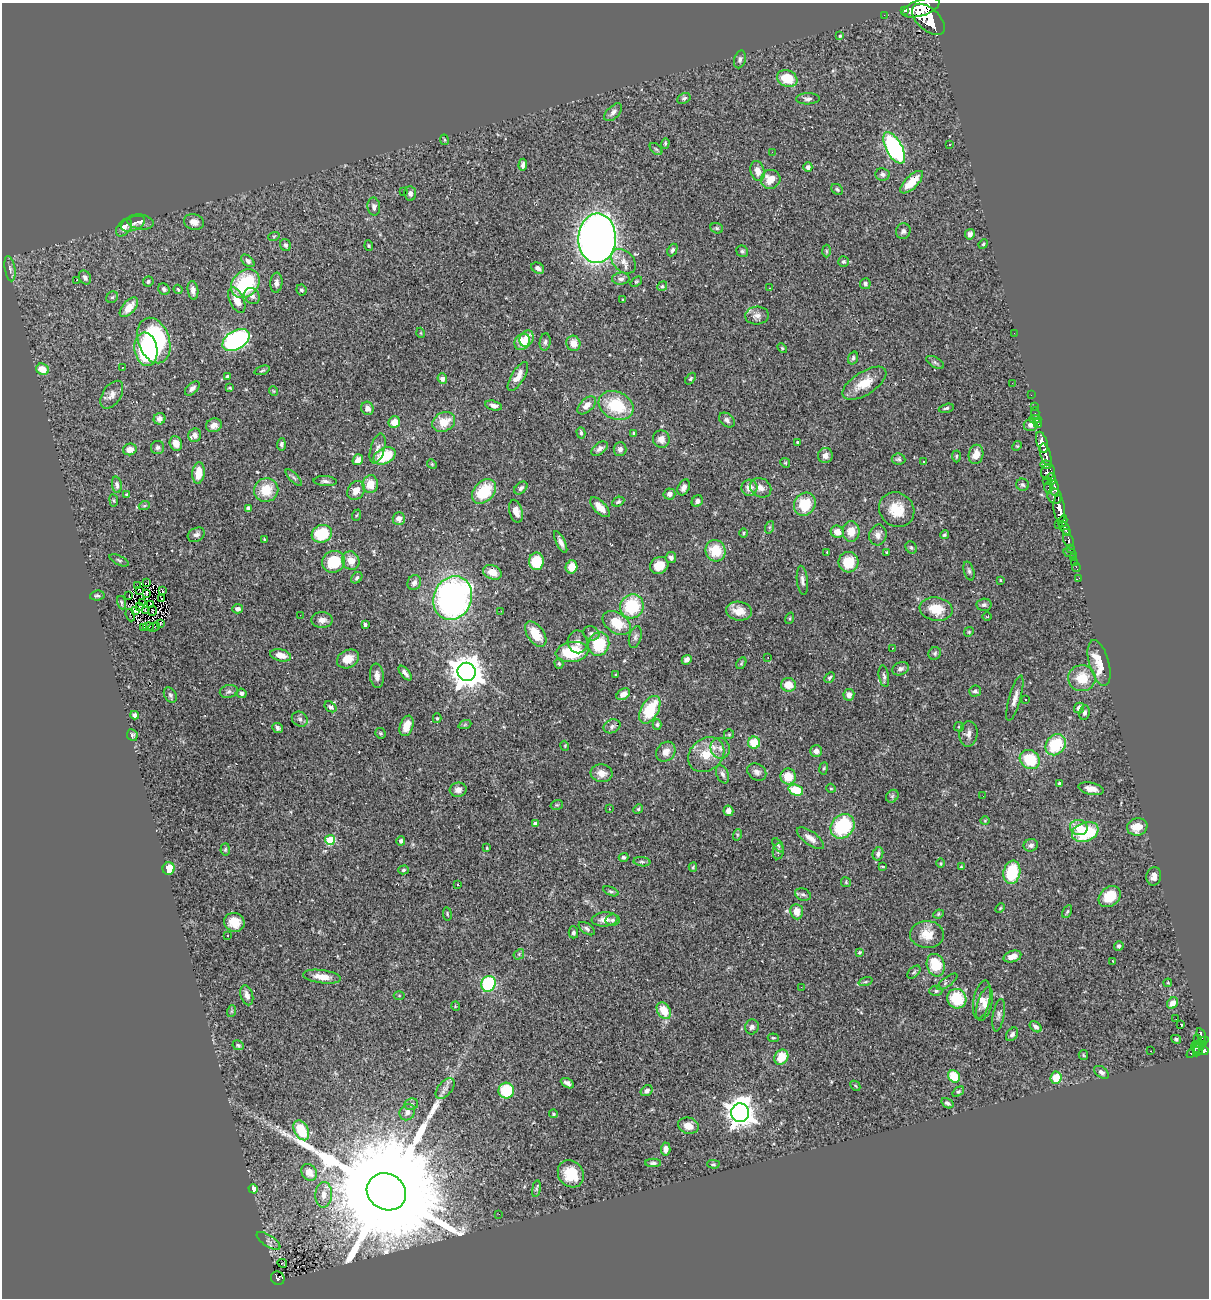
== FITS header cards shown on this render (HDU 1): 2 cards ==
NAXIS1  =                 1207
NAXIS2  =                 1296

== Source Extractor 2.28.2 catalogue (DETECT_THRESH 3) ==
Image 1207 x 1296 px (HDU 1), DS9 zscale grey, 1 PNG px = 1 image px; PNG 1211 x 1300 px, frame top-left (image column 1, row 1296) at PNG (2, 3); each listed source drawn as its Kron ellipse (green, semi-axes under 4 px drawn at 4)
Background 0.949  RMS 0.043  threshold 0.128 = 3 sigma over >= 5 px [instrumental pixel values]
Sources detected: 426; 1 with non-positive FLUX_AUTO (blend fragments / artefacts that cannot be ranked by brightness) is neither listed nor drawn; the other 425 listed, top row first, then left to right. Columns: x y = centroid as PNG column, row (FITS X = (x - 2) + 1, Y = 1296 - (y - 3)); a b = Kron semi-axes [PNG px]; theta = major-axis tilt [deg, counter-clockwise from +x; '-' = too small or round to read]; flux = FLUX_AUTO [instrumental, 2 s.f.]
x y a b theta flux
921 8 19 8 19 4500
905 10 3 3 - 18
884 15 2 2 - 10
928 19 20 11 -42 5400
840 36 4 3 - 4
740 59 9 5 75 8.1
787 79 10 8 -21 76
684 98 7 5 29 6.7
808 99 11 5 2 9
613 112 11 6 45 11
444 140 5 3 - 2.8
665 143 5 4 - 3.6
950 144 3 2 - 2
894 148 17 8 -61 480
656 149 7 4 -44 4.5
772 152 2 2 - 22
523 165 6 3 85 7.3
808 167 5 4 - 8.5
758 171 10 7 -74 24
883 174 7 6 - 9.2
770 179 10 9 - 43
912 182 15 6 44 65
837 189 6 5 - 4.4
404 192 2 2 - 2.5
410 193 7 6 - 9.6
374 206 9 6 -80 9.6
140 222 13 7 -8 12
194 222 10 7 -12 20
133 224 13 7 20 12
124 228 10 6 52 16
717 228 6 5 - 5.1
903 231 8 7 - 8.5
970 234 5 5 - 9.7
274 236 6 3 18 2.8
597 238 25 19 88 2600
983 244 5 4 - 3.7
285 245 6 5 - 7.2
369 246 5 3 - 3
672 250 7 4 64 6.8
742 251 6 5 - 5.8
826 251 6 4 -89 3.8
248 261 8 5 -42 9
623 261 14 10 -44 25
843 261 5 5 - 5.2
538 268 7 5 -30 9.5
10 269 13 5 -81 9.4
85 277 7 5 -60 8.3
621 279 9 6 4 9.9
77 280 3 2 - 5.7
148 281 5 5 - 5.4
636 282 6 4 39 3.8
276 283 10 6 84 12
245 284 16 12 43 210
865 284 5 5 - 8
662 286 5 4 - 4.6
769 288 3 2 - 1.7
164 289 6 5 - 7.7
178 289 5 3 - 3.3
193 290 9 5 -82 14
301 290 5 5 - 5.9
252 296 9 7 -50 11
112 297 6 5 - 5.3
237 300 13 7 -66 37
623 300 3 2 - 2.6
129 307 12 6 48 35
757 316 12 9 4 17
421 333 5 3 - 2.4
1014 333 2 2 - 71
527 338 8 6 62 16
154 340 23 15 -71 400
236 340 15 9 31 540
522 342 9 7 53 80
545 342 8 5 83 7.9
573 343 8 7 - 29
782 348 6 3 -46 3
146 349 17 11 -82 370
853 358 6 4 72 5.9
935 362 10 5 -30 6.3
122 367 3 2 - 4.3
42 369 6 5 - 39
262 370 8 4 19 4
518 376 16 6 59 28
228 377 4 3 - 10
442 379 5 4 - 12
690 379 6 4 55 4.4
864 383 25 11 32 61
1012 383 2 2 - 1.7
192 388 9 5 42 9.6
230 388 4 3 - 3.1
273 391 5 3 - 2.4
112 395 15 9 57 19
1031 395 2 2 - 13
587 405 11 6 44 24
616 405 18 13 -26 120
494 406 9 4 -13 11
1034 406 4 3 - 16
367 408 7 6 - 20
946 408 7 3 14 5.3
1035 413 6 2 -90 14
160 419 6 5 - 15
1035 419 6 2 -1 30
727 420 9 6 -39 9.1
394 422 6 5 - 34
444 422 12 9 28 53
1038 423 4 3 - 31
214 425 8 6 19 15
1030 425 7 6 - 12
581 433 6 4 -73 5.5
634 433 4 4 - 6.3
195 435 7 6 - 14
661 439 9 8 - 19
798 442 3 3 - 5.8
1042 442 11 5 -73 1200
176 443 7 6 - 22
281 444 6 4 84 6.6
1017 446 5 4 - 3.2
157 447 6 6 - 6.9
130 449 7 6 - 26
378 449 15 7 73 17
600 449 9 5 36 10
620 449 7 6 - 10
976 454 10 7 78 36
1046 455 11 5 -75 1200
384 456 12 8 26 93
825 456 7 7 - 14
956 456 6 4 -86 3.8
898 459 7 5 -5 6.2
358 460 6 5 - 18
923 462 3 3 - 22
785 463 5 4 - 3.8
432 464 5 4 - 3
1046 465 5 4 - 240
1048 472 8 7 - 620
199 473 11 6 83 48
294 477 10 4 -45 6.1
1052 479 6 4 -84 480
325 481 12 5 -4 8.4
1046 481 2 2 - 17
370 484 9 7 79 42
117 485 8 5 -83 7.9
1023 485 6 6 - 6.2
684 487 8 5 66 13
1049 487 6 4 -88 110
521 488 7 5 42 8
749 488 8 8 - 25
761 488 11 9 -30 21
1054 488 8 4 -88 390
266 490 12 11 - 64
356 490 10 8 55 26
484 491 14 10 47 110
669 494 6 5 - 11
127 495 4 3 - 4.2
1055 496 8 7 - 810
114 500 6 3 -81 3.3
697 501 6 5 - 8.7
618 502 6 4 27 5.3
805 504 12 10 54 93
144 506 6 3 19 3
600 507 12 6 -46 26
248 508 4 3 - 5.6
1059 509 14 5 -84 2000
897 510 18 16 -41 68
516 511 12 6 -75 26
357 515 6 3 69 3.5
399 519 6 6 - 15
1063 521 6 4 80 500
1058 524 2 2 - 9.1
770 527 6 4 71 4.3
1065 528 7 4 -55 630
837 532 6 6 - 35
851 532 10 8 -90 42
1067 532 4 3 - 290
744 533 5 3 - 3
322 534 10 8 20 110
196 535 9 6 29 12
878 535 10 8 75 18
944 535 4 3 - 4
265 539 3 2 - 2.4
1068 540 7 5 -64 270
561 542 12 4 -64 14
911 547 6 5 - 5.5
1071 549 3 3 - 130
715 551 11 10 - 80
827 552 3 3 - 5.8
887 552 3 3 - 3.5
1070 553 7 2 -14 16
671 558 5 5 - 11
1073 558 3 3 - 47
119 560 10 4 -26 5.3
351 561 9 8 - 30
536 561 9 7 87 86
334 562 12 10 29 90
848 562 10 10 - 70
1075 562 2 2 - 7.8
659 565 10 8 34 41
571 567 6 6 - 36
1076 568 4 2 - 14
969 571 10 5 -73 7.5
492 572 9 7 -22 33
357 578 6 4 45 5.4
1079 578 4 2 - 9.3
802 580 15 5 -84 12
1000 580 4 2 - 2.4
146 583 4 2 - 2.2
414 583 7 6 - 10
138 586 3 3 - 0.52
140 590 3 2 - 1.3
162 590 3 2 - 3.3
146 593 3 2 - 4.8
97 595 7 5 5 5.7
129 596 3 2 - 5.9
162 598 2 2 - 0.02
453 598 22 19 68 970
121 603 7 3 -76 4.1
142 603 2 2 - 1.6
151 605 3 2 - 1.9
984 605 7 6 - 7.7
139 606 3 2 - 2.4
632 606 12 11 - 150
238 609 5 4 - 8.1
936 609 16 12 -9 64
136 610 4 2 - 1.8
146 611 4 2 - 2
152 611 5 2 - 3.8
501 611 2 2 - 1.5
739 611 13 9 -8 36
130 615 6 2 -69 2.5
300 615 3 2 - 2.9
987 617 5 3 - 2.1
790 618 6 4 72 3.4
322 620 10 8 1 18
160 623 4 2 - 3.5
617 623 15 10 -33 75
365 625 4 3 - 6.3
144 627 4 2 - 3.8
148 627 5 3 - 1.5
154 627 6 2 26 1.9
969 632 5 4 - 3
591 633 8 7 - 9.1
536 634 14 8 -54 59
635 637 11 6 74 8.8
578 642 11 10 - 17
599 644 12 10 72 120
893 648 3 3 - 2.5
572 652 16 10 8 140
935 653 6 6 - 5.8
281 655 11 6 -13 28
768 657 2 2 - 1.8
348 659 11 9 27 36
687 660 5 4 - 12
741 663 6 4 60 3.9
1099 663 23 10 -75 73
559 664 5 4 - 4.8
900 669 8 6 22 10
467 672 9 9 - 5400
405 673 9 4 -50 10
616 675 3 3 - 2.5
377 676 12 7 -84 17
884 676 11 5 -81 8.1
830 677 6 4 45 4.8
1082 678 14 13 - 66
789 685 7 7 - 39
229 691 9 6 14 8.7
975 691 6 5 - 7
242 693 5 4 - 6.1
623 694 7 5 33 21
170 695 8 6 -61 7.6
849 695 6 5 - 13
1015 698 23 6 74 19
1025 700 3 3 - 9.8
330 707 6 4 -34 8.3
1079 708 5 5 - 12
650 710 15 8 60 110
1084 713 7 5 81 8
135 715 4 4 - 10
437 718 5 4 - 3.3
300 719 8 7 - 8.6
465 724 7 4 20 4.4
657 725 5 4 - 5.5
407 726 10 6 70 39
612 726 9 6 24 9.4
959 727 5 4 - 3.3
278 728 5 4 - 7
380 733 5 5 - 5.3
729 734 5 5 - 3
968 734 12 9 85 16
132 735 6 5 - 6
754 743 6 6 - 65
1056 745 11 9 50 130
565 746 5 3 - 2.2
720 748 10 9 - 20
816 751 6 5 - 18
666 752 11 9 49 21
706 755 19 16 40 67
1030 759 11 9 -36 110
823 768 6 3 81 3.4
757 772 10 8 -34 13
602 773 11 9 -11 25
723 774 9 6 -67 9
788 777 8 8 - 52
1059 783 3 3 - 3.8
831 788 5 4 - 3.3
1091 789 13 6 -12 21
458 790 8 7 - 18
796 790 7 5 -21 100
892 796 7 5 46 5.8
983 796 2 2 - 1.7
557 805 6 4 18 3.8
609 809 3 2 - 5.7
638 809 5 4 - 3.9
728 811 5 5 - 16
985 821 4 4 - 2.7
535 824 4 4 - 12
842 826 13 11 47 200
1079 827 9 7 -16 44
1137 827 10 8 10 36
1085 832 14 9 19 160
737 835 6 3 72 3.3
810 838 16 6 -36 21
330 840 5 5 - 130
401 841 4 4 - 8
778 845 8 4 -54 5
1031 845 7 6 - 11
487 848 3 3 - 2.3
225 849 6 4 86 4.6
778 851 8 5 81 6.9
878 854 7 5 76 9.4
623 857 5 4 - 5.9
642 862 8 4 -7 5.7
941 863 4 3 - 2.7
882 866 4 2 - 2.3
693 867 5 4 - 3.6
961 867 4 3 - 3
169 869 6 6 - 55
403 870 5 4 - 3.9
1012 872 12 8 79 130
1154 876 9 7 78 17
846 882 5 5 - 3.6
458 884 3 2 - 3.9
611 891 8 4 -23 5
803 895 8 6 -22 7.7
1110 897 12 9 40 65
1000 908 5 3 - 2.9
797 912 8 6 -85 30
1067 912 7 4 63 4.2
447 914 7 3 -82 3.3
938 914 5 4 - 3.7
605 919 13 7 5 20
612 920 7 5 9 6.8
234 922 10 9 - 39
587 929 9 5 -35 7.6
573 932 6 4 -89 6.5
927 934 17 13 -2 45
227 936 3 3 - 12
1119 946 5 4 - 8.5
859 952 4 3 - 3.7
519 954 6 4 47 3.9
1012 956 9 5 17 23
1113 962 3 2 - 3
936 965 11 9 -72 92
914 972 8 4 44 4.6
322 977 19 6 -7 34
865 982 7 3 19 3.8
947 982 12 4 35 7.2
1168 983 4 4 - 2.5
488 984 8 7 - 220
801 987 3 2 - 2.9
936 991 6 5 - 5.9
247 995 10 6 -73 14
399 995 5 3 - 2.9
957 999 10 9 - 100
982 999 19 8 77 24
1172 1003 6 5 - 20
984 1004 17 7 74 23
455 1006 5 3 - 2.2
232 1011 6 3 71 2.9
664 1011 9 6 -58 54
999 1015 16 5 79 11
1176 1019 3 2 - 5
1180 1024 3 2 - 310
752 1027 7 6 - 9.6
1036 1027 7 4 -41 9.9
1012 1034 7 5 55 9
1201 1036 8 3 -74 170
773 1038 5 3 - 3
1197 1038 2 2 - 7.7
1176 1039 5 4 - 4.7
1201 1042 8 4 30 230
238 1045 6 4 -27 4.7
1195 1048 5 3 - 180
1199 1049 8 4 62 390
1204 1050 5 4 - 370
1151 1051 2 2 - 2.1
1194 1051 9 4 43 270
1083 1055 5 4 - 3
781 1057 8 6 56 52
1101 1072 8 5 -37 10
954 1076 6 5 - 86
1056 1078 6 5 - 48
567 1083 7 4 -29 12
855 1086 5 3 - 3
445 1089 12 6 50 14
506 1090 8 8 - 120
647 1091 6 5 - 10
958 1092 6 4 39 4.1
947 1103 6 4 -34 7.5
411 1104 7 5 9 6.6
407 1112 8 7 - 13
740 1113 9 9 - 3300
553 1114 4 4 - 4.6
688 1126 10 8 -16 32
301 1130 11 7 -62 89
666 1149 6 5 - 16
653 1163 8 4 0 6.1
713 1164 6 4 -1 3.6
309 1172 9 7 -53 30
571 1174 14 12 -53 76
253 1189 5 4 - 24
536 1189 8 4 80 5.5
386 1192 20 18 -31 170000
324 1195 13 8 86 27
499 1214 3 2 - 4.4
268 1241 13 5 -33 7.8
282 1263 5 2 - 2.7
278 1278 7 6 - 170
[1 non-positive-flux detection neither listed nor drawn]